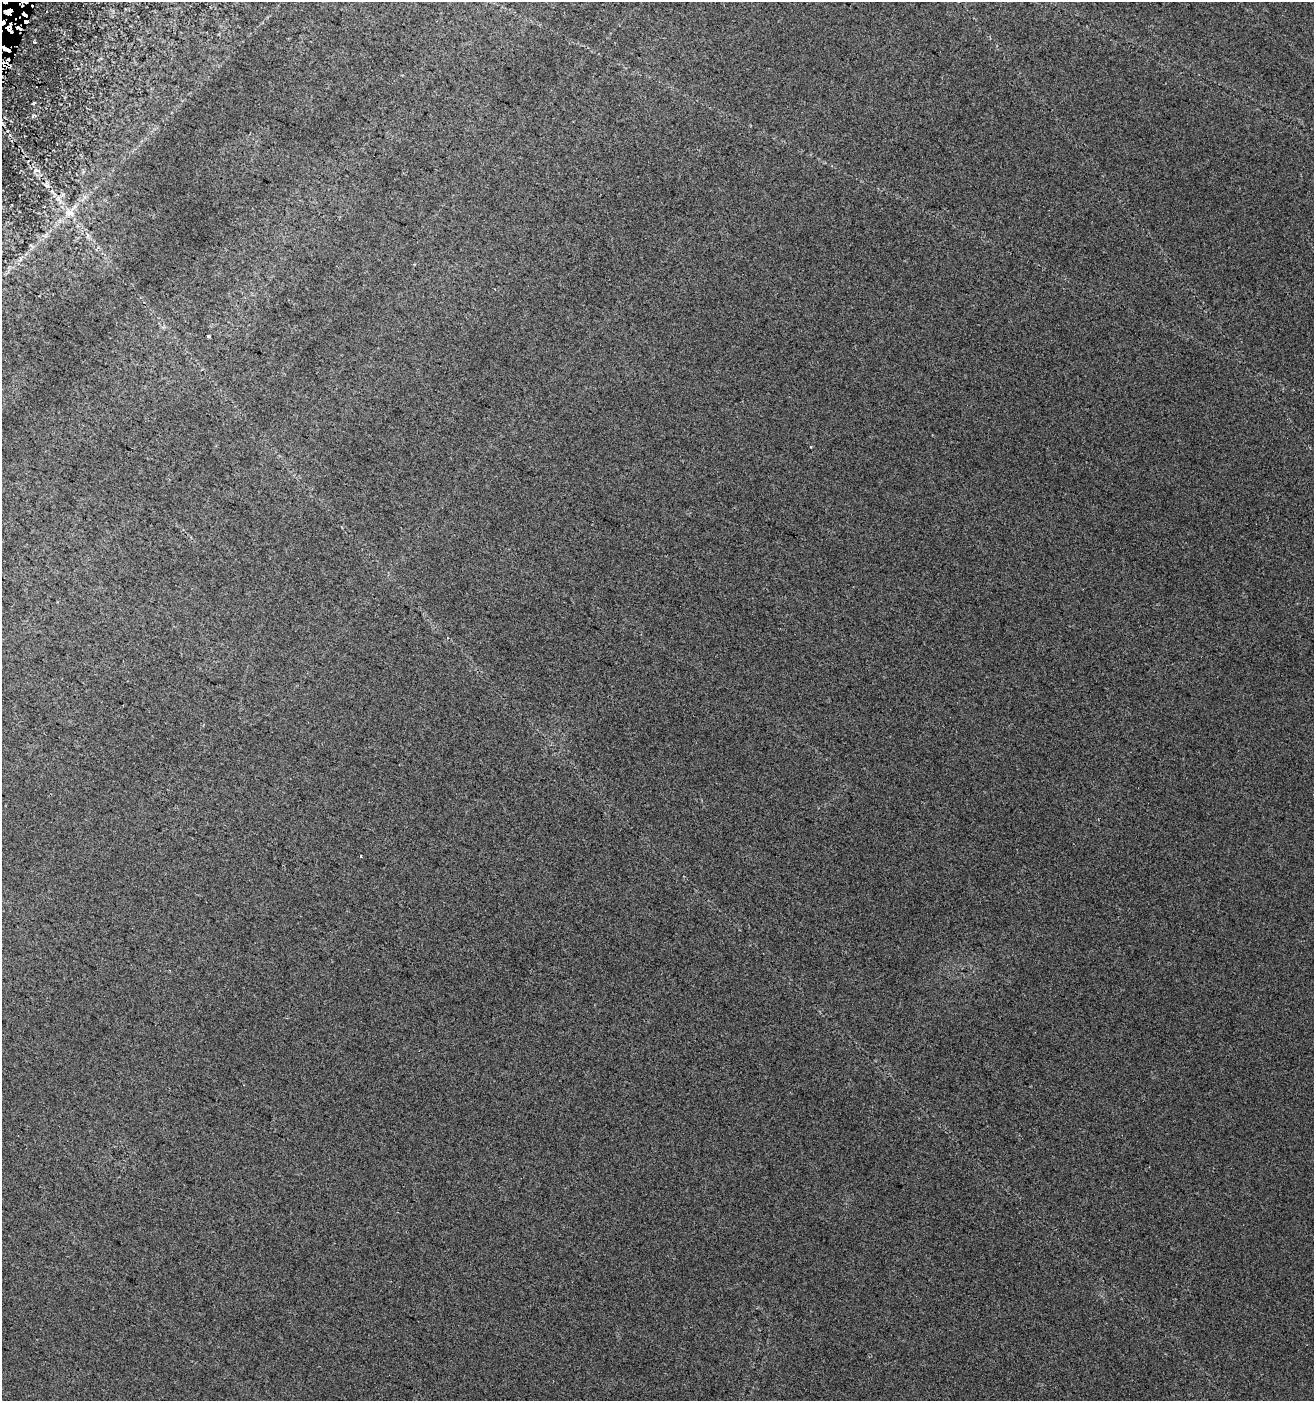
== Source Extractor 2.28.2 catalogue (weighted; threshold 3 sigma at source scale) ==
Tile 11 of 4 x 4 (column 3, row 3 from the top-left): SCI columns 2935-4246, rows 1417-2815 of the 5803 x 5637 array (HDU 1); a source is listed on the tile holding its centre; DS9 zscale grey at full resolution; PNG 1316 x 1403 px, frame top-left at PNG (2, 2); no overlay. Shown black and unused: <1% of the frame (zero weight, under 2 of 3 exposures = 3% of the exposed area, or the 3 px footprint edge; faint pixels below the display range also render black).
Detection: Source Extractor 2.28.2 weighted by HDU 2 'WHT'; one run over the whole footprint, this tile lists its part. Background 0.0584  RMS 0.012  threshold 0.056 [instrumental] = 3 sigma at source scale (4.5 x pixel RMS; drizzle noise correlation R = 1.50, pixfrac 1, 0.0396/0.0396 arcsec/px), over >= 5 px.
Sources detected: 15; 5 cosmic-ray / hot-pixel residue — not listed; the other 10 listed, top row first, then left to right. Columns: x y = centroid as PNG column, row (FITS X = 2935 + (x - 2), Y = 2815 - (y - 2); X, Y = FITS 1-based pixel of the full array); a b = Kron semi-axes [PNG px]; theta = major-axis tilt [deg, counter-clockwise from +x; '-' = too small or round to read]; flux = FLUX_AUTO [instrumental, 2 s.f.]
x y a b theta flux
23 2 9 4 50 8.6
8 11 8 5 16 10
9 29 11 5 -62 11
5 49 11 3 -29 6.3
7 64 13 6 -33 9.1
36 170 8 3 11 1.7
47 186 8 5 -20 3.1
69 213 13 9 -14 9.3
208 336 4 3 - 5.4
361 856 3 3 - 1.5
Overlapping masked pixels (flux is a lower limit): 5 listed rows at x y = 23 2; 8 11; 9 29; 5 49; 7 64
Isophote crosses this tile's border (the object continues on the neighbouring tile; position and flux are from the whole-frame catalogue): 1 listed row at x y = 23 2
Unlisted compact peaks at least as high as the median listed source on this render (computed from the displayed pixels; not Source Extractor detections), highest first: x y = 34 42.